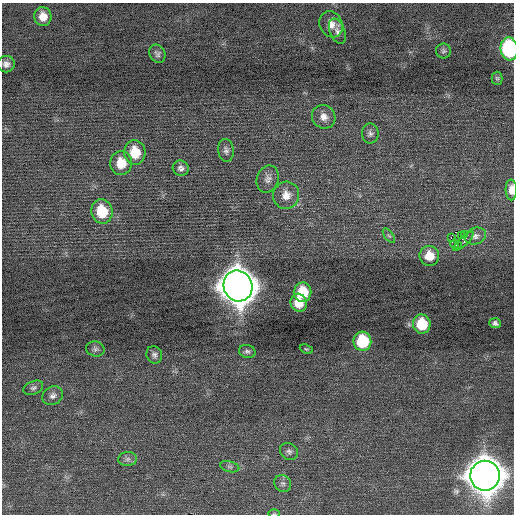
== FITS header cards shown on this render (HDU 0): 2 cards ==
NAXIS1  =                  512 / Axis length
NAXIS2  =                  512 / Axis length

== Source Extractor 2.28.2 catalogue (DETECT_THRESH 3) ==
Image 512 x 512 px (HDU 0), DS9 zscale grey, 1 PNG px = 1 image px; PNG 516 x 516 px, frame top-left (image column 1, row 512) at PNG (2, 3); each listed source drawn as its Kron ellipse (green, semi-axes under 4 px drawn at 4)
Background 0.0183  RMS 0.67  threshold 2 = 3 sigma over >= 5 px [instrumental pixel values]
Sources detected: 45; all 45 listed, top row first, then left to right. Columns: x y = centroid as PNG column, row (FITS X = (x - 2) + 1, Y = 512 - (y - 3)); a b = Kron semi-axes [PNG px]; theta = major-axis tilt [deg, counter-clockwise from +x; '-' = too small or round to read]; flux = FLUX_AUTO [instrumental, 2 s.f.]
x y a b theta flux
43 16 9 8 - 470
331 24 13 11 -64 430
337 31 13 7 -68 230
509 49 11 8 -83 4400
443 51 7 7 - 110
157 54 9 7 -58 140
6 64 8 8 - 210
497 78 6 5 - 77
324 117 12 11 - 390
370 133 10 8 -88 170
226 150 11 7 -85 180
135 152 12 10 -84 1200
121 163 12 11 - 840
181 168 8 7 - 180
268 179 14 10 70 290
511 190 10 5 -88 360
286 195 13 13 - 500
102 211 12 10 -76 1400
465 235 3 2 - 420
389 236 8 4 -54 79
461 236 2 2 - 31
475 236 10 8 23 200
451 237 3 2 - 180
463 241 13 4 44 130
455 244 5 3 - 270
458 245 2 2 - 1600
429 256 10 10 - 690
238 286 15 14 - 110000
302 292 10 9 - 1300
299 303 9 8 - 800
495 323 6 5 - 130
422 324 9 8 - 1300
362 341 9 9 - 2000
95 349 9 7 -13 130
306 349 7 4 -23 60
247 352 8 6 -14 120
154 355 9 7 -68 150
33 388 10 6 23 140
53 396 11 9 31 220
289 451 9 8 - 150
128 459 9 7 2 160
230 467 10 5 -13 120
485 476 15 14 - 110000
283 483 9 8 - 160
274 513 6 4 0 53
At the frame edge (FLAGS 8, measured only in part): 3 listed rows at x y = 509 49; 511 190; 274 513